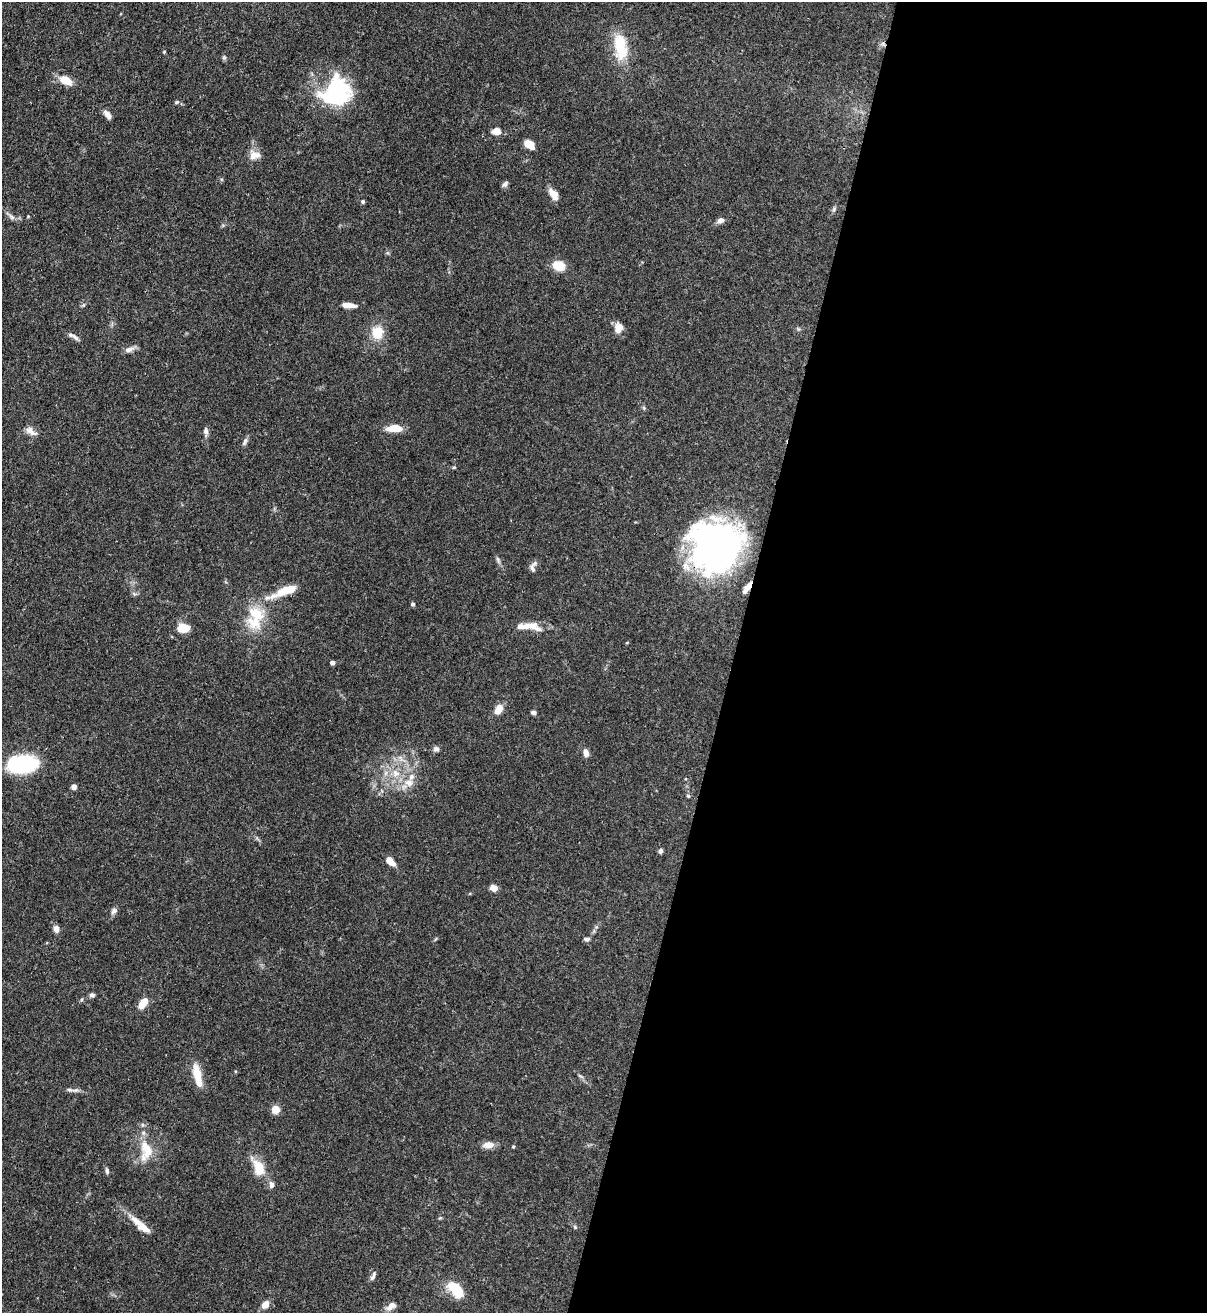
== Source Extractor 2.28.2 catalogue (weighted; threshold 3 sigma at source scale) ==
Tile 12 of 4 x 4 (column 4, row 3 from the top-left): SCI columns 3836-5040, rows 1345-2655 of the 5383 x 5308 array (HDU 1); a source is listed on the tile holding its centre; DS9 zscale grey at full resolution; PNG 1209 x 1315 px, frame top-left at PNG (2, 2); no overlay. Shown black and unused: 39% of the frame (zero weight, under 3 of 4 exposures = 7% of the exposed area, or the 3 px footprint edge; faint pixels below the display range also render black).
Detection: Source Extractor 2.28.2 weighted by HDU 2 'WHT'; one run over the whole footprint, this tile lists its part. Background 0.1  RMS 0.0041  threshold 0.0185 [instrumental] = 3 sigma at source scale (4.5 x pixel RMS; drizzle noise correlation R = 1.50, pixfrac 1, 0.05/0.05 arcsec/px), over >= 5 px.
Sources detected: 79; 1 inside a brighter object's white glare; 1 cosmic-ray / hot-pixel residue — not listed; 8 inside a brighter listed object's ellipse — not listed separately; the other 69 listed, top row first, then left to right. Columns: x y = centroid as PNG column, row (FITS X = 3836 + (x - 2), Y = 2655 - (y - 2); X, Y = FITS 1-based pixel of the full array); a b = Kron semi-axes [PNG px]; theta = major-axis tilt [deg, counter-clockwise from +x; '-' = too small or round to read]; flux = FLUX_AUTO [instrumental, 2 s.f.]
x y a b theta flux
620 46 37 16 -83 14
224 57 6 5 - 0.63
66 80 14 8 -26 6.4
336 92 34 29 47 42
177 102 6 4 44 0.55
107 114 11 6 -50 2.4
497 131 10 8 3 2.9
529 144 10 6 -35 5.6
254 155 15 11 1 3.4
505 184 10 5 44 0.99
553 193 13 8 -36 3.1
363 201 5 5 - 0.66
834 209 7 4 55 0.75
28 216 4 3 - 0.35
11 217 11 6 -48 1.4
721 220 8 6 19 1.8
559 266 10 8 -12 9.1
348 305 14 5 -5 3.9
619 328 10 9 - 4.1
377 332 12 10 90 9.2
73 336 18 5 -27 1.6
129 349 13 7 16 2
644 408 6 4 -72 0.52
395 428 17 7 1 6.8
31 431 17 8 -32 2.8
206 431 11 5 -84 1.5
245 441 11 5 73 1.2
454 467 5 3 - 0.44
718 547 43 41 -9 180
498 560 9 5 -74 1
533 567 14 6 72 1.5
749 586 12 6 47 3.1
287 590 31 9 20 10
413 604 5 5 - 0.71
256 614 28 24 -86 16
531 625 23 10 2 5.3
182 628 8 6 -2 12
332 663 5 4 - 1.2
499 709 9 6 61 5.9
533 712 6 5 - 0.99
436 749 8 7 - 1.2
586 753 9 6 -75 2.1
22 764 24 13 5 52
396 773 12 10 -29 4.5
409 783 13 11 -1 4.3
74 787 5 5 - 1.6
688 796 5 4 - 0.56
661 851 6 5 - 1
390 861 11 6 -49 4.5
493 888 7 5 -18 3.6
114 911 9 7 48 1.4
56 929 7 6 - 2.3
587 939 8 5 -2 0.94
92 995 7 5 -23 0.98
143 1003 12 7 53 5.4
197 1075 27 8 -78 7.8
69 1090 7 5 -20 0.97
276 1109 5 5 - 14
488 1145 13 8 5 3.3
146 1150 31 16 -89 11
259 1168 16 10 -66 9.3
107 1171 8 5 -81 0.86
271 1185 10 7 -78 1.5
137 1222 24 11 -47 5.3
575 1227 6 4 -46 0.6
373 1276 12 4 63 1.3
456 1290 19 11 -51 13
265 1305 7 6 - 4
391 1306 13 7 33 2.7
Overlapping masked pixels (flux is a lower limit): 2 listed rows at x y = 718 547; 749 586